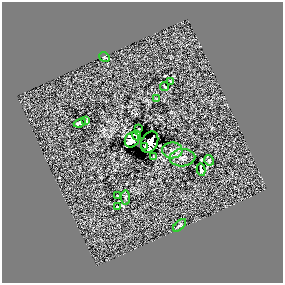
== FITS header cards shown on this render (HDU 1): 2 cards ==
NAXIS1  =                  281 /
NAXIS2  =                  281 /

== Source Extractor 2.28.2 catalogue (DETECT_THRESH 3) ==
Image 281 x 281 px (HDU 1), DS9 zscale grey, 1 PNG px = 1 image px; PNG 285 x 285 px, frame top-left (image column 1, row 281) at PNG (2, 2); each listed source drawn as its Kron ellipse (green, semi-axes under 4 px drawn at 4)
Background 0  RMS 34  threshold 101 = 3 sigma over >= 5 px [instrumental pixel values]
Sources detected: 20; all 20 listed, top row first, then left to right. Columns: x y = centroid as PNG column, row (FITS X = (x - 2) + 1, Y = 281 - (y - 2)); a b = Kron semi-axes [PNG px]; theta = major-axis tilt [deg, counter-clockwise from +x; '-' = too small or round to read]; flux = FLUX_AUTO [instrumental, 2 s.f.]
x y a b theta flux
104 57 5 4 - 2400
170 81 3 2 - 1600
164 86 4 2 - 2600
156 98 4 2 - 1200
86 121 4 3 - 2400
80 123 6 3 21 5500
139 129 3 2 - 2100
136 135 5 3 - 8000
132 140 8 6 50 41000
150 142 11 8 64 17000
145 146 3 2 - 5900
172 150 10 8 -1 9500
154 156 3 2 - 1200
182 158 13 8 4 11000
209 160 5 4 - 3900
201 170 6 3 -78 5900
118 195 4 2 - 1500
126 198 7 3 -85 2600
117 207 3 3 - 2400
179 225 8 4 42 3600